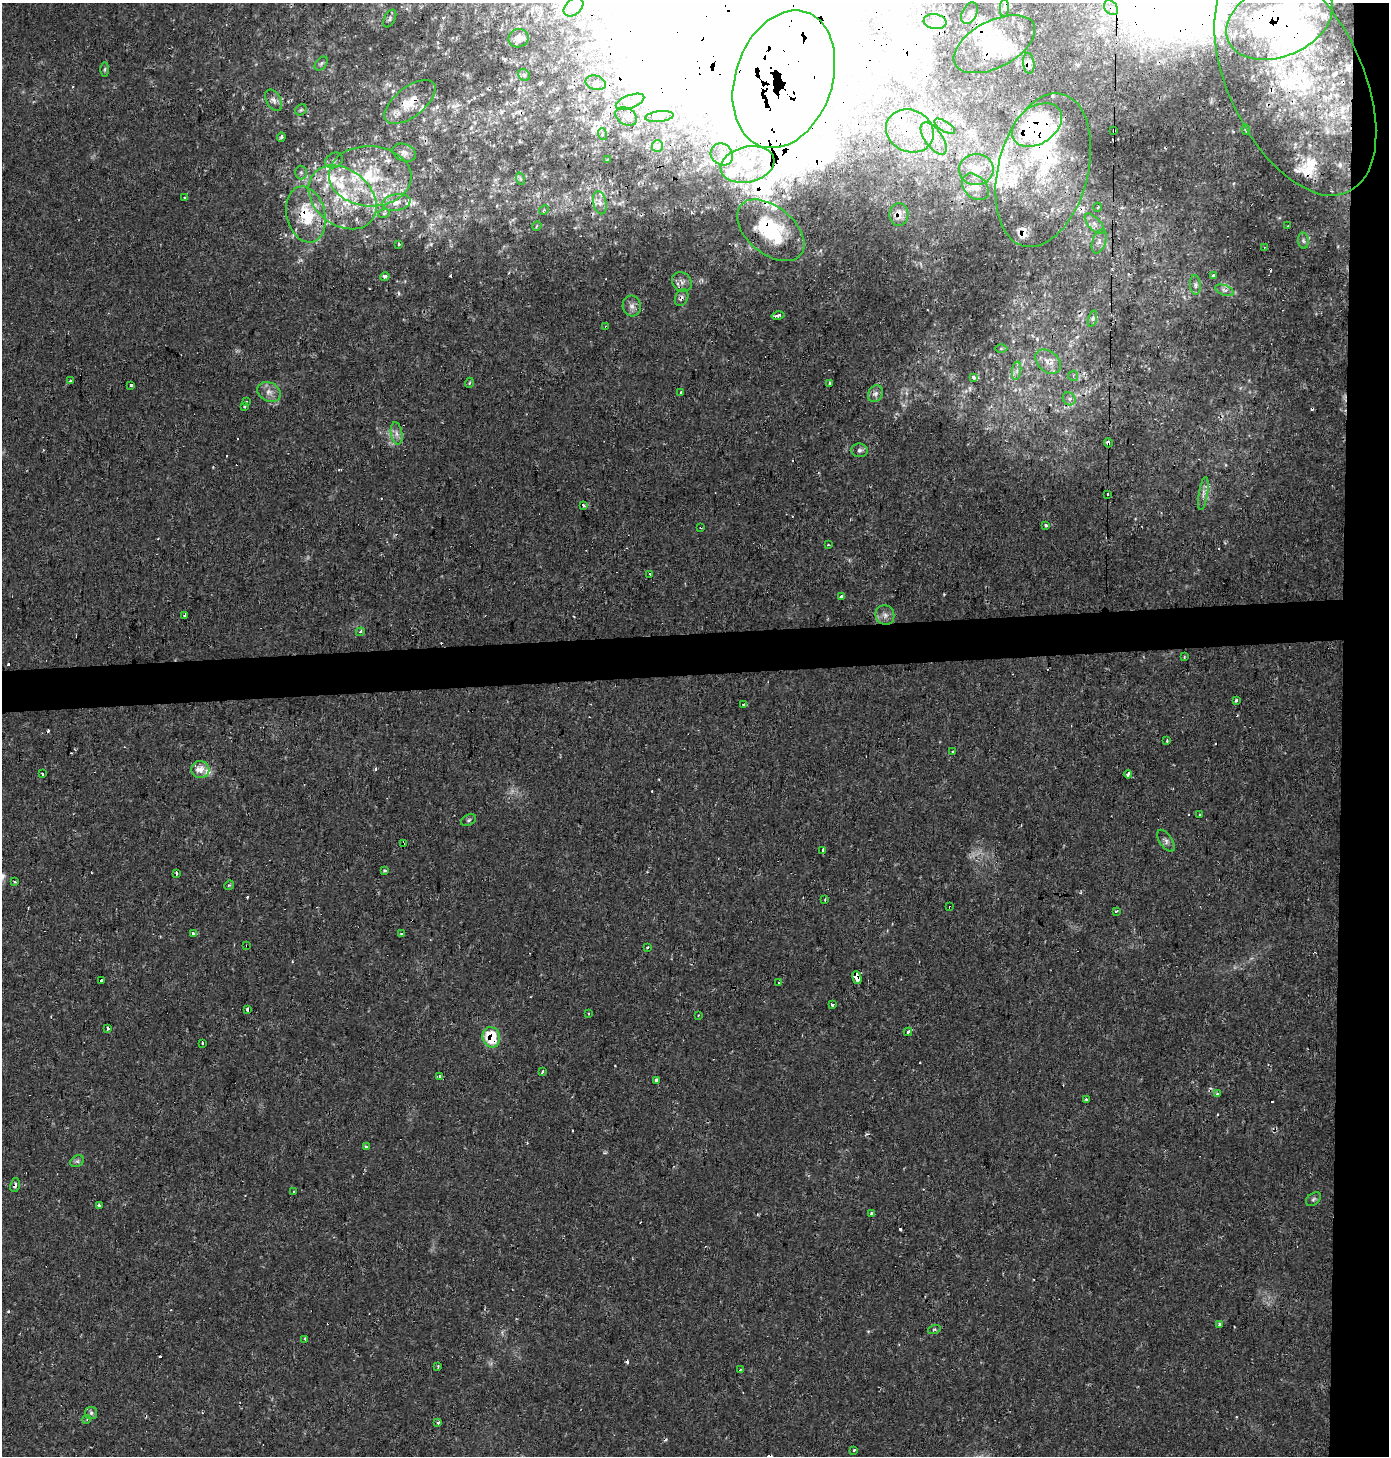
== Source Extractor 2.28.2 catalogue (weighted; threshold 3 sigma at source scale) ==
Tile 6 of 3 x 3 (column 3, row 2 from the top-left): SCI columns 2783-4169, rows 1487-2940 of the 4170 x 4428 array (HDU 1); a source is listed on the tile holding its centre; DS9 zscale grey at full resolution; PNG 1391 x 1458 px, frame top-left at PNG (2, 3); each listed source drawn as its Kron ellipse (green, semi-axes under 4 px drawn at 4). Shown black and unused: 6% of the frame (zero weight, under 2 of 3 exposures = <1% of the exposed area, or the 3 px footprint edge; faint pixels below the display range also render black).
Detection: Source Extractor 2.28.2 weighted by HDU 2 'WHT'; one run over the whole footprint, this tile lists its part. Background 0.0306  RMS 0.0027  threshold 0.0123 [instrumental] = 3 sigma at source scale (4.5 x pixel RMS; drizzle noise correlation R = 1.50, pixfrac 1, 0.0396/0.0396 arcsec/px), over >= 5 px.
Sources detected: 268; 1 too faint to see at this stretch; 32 inside a brighter object's white glare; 44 cosmic-ray / hot-pixel residue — neither listed nor drawn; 37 inside a brighter listed object's ellipse — not listed separately; the other 154 listed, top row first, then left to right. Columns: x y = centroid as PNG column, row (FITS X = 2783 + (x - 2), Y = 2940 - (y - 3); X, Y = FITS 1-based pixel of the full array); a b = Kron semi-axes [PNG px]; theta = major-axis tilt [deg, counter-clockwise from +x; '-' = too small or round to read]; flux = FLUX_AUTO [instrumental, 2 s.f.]
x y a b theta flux
573 7 11 7 42 1.7
1004 8 9 4 88 0.85
1111 8 8 6 -50 1.8
969 13 11 7 63 1.2
390 19 9 5 63 0.79
1279 20 56 37 23 100
935 22 11 7 -8 1.1
518 38 10 9 - 1.6
994 44 44 23 28 17
321 63 8 5 49 0.54
1029 63 10 5 -84 0.89
105 69 7 3 89 0.37
524 75 6 5 - 0.66
784 79 71 48 71 2200
1295 79 125 67 -65 89
596 83 10 7 -15 1.3
274 100 12 7 -61 1.3
410 102 30 14 38 6.6
630 102 15 6 21 2.2
301 110 6 5 - 0.45
626 117 11 8 -31 1.7
659 117 14 5 7 0.91
1037 125 27 19 34 48
945 126 12 5 -32 1.1
1114 130 3 3 - 0.36
1246 130 5 3 - 0.35
910 131 25 21 -26 11
602 134 6 4 -73 0.4
281 137 5 3 - 0.57
934 138 19 9 -55 3.7
657 146 6 5 - 0.61
404 153 12 8 -21 1.3
722 154 12 10 -42 2.4
334 160 9 7 32 1.1
608 160 3 2 - 0.43
748 164 27 17 13 12
976 169 17 15 4 4.8
1043 170 78 45 75 38
301 172 7 6 - 0.73
370 176 41 30 -3 23
521 179 6 4 -70 0.47
975 187 15 11 -44 2.6
184 197 3 3 - 0.36
342 197 37 28 -38 24
396 202 14 8 9 2.3
600 203 12 6 -78 1.7
1098 207 4 3 - 0.28
544 210 5 4 - 0.4
384 213 6 4 19 0.39
306 214 28 19 -75 15
899 215 11 9 88 1.9
1094 224 13 6 -47 1.5
537 226 5 4 - 0.39
1288 226 3 3 - 0.55
771 230 39 23 -40 26
1303 240 8 5 -82 0.68
1099 241 12 6 70 1.4
399 244 3 2 - 0.45
1264 247 3 2 - 0.28
385 276 5 4 - 0.81
1213 276 3 3 - 1.7
682 282 11 9 -48 1.3
1195 285 10 5 -85 0.87
1225 290 10 5 -21 0.98
682 298 9 6 64 0.82
632 306 10 9 - 1.6
778 315 6 3 11 1.2
1092 319 8 3 75 0.59
606 327 3 3 - 0.42
1001 349 6 4 1 0.4
1048 362 14 10 -42 3
1017 371 9 4 82 0.92
1073 376 5 5 - 0.45
973 377 4 3 - 2.3
70 381 3 3 - 1.1
469 383 5 3 - 0.25
829 383 3 3 - 0.8
131 385 3 3 - 1
269 392 12 9 -27 2.1
681 393 3 2 - 2
875 394 9 7 57 1.2
1069 399 7 6 - 0.83
246 401 3 3 - 0.23
245 407 3 3 - 0.4
397 433 11 5 -80 1.3
1108 443 4 3 - 2.4
859 450 8 7 - 0.84
1108 494 3 3 - 0.82
1203 494 17 4 81 1.4
583 505 3 3 - 2
1046 525 3 3 - 0.47
701 527 3 2 - 0.28
828 545 3 3 - 0.28
650 574 3 3 - 0.56
842 597 4 3 - 2.6
185 615 4 3 - 8.1
885 615 10 9 - 1.5
360 632 4 4 - 0.78
1184 657 4 2 - 0.26
1236 700 3 3 - 1.7
744 704 3 3 - 0.77
1167 741 3 2 - 1.1
953 752 3 2 - 0.39
200 770 9 8 - 3.1
42 774 3 3 - 0.58
1128 774 4 3 - 0.92
1199 815 3 3 - 0.43
469 820 8 5 28 0.61
1166 841 12 6 -55 1
403 843 3 2 - 0.28
823 850 4 3 - 0.98
385 871 3 3 - 0.67
176 873 3 3 - 0.73
15 882 3 3 - 0.57
229 885 5 4 - 0.36
825 899 3 2 - 0.44
950 907 3 3 - 0.77
1116 911 3 3 - 0.47
193 934 3 3 - 3.1
401 934 4 3 - 0.47
247 946 3 2 - 0.42
647 948 3 3 - 0.81
857 977 7 4 -74 24
102 981 3 3 - 9.5
779 982 3 2 - 0.39
832 1004 3 3 - 3.6
248 1009 4 3 - 2.2
588 1014 3 3 - 0.38
698 1016 3 2 - 0.28
108 1028 4 4 - 1.3
908 1032 4 3 - 2.8
491 1037 10 8 -76 10
202 1043 2 2 - 0.4
543 1072 4 3 - 0.82
439 1076 3 3 - 0.8
656 1080 4 3 - 11
1217 1094 3 3 - 1.8
1086 1100 3 3 - 0.52
366 1147 3 3 - 1.3
77 1161 7 5 28 0.67
15 1185 7 4 78 0.78
293 1191 3 2 - 0.35
1313 1199 8 5 40 0.63
99 1205 3 3 - 1
871 1213 3 3 - 9.5
1219 1324 4 3 - 0.92
934 1329 6 4 18 0.47
305 1339 3 2 - 1.7
438 1366 3 2 - 0.27
740 1370 3 3 - 0.61
91 1413 6 6 - 0.6
87 1419 4 3 - 0.28
438 1423 3 3 - 0.4
854 1450 3 3 - 0.78
Overlapping masked pixels (flux is a lower limit): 30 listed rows (the first 20) at x y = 1004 8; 1111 8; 1279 20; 994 44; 1029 63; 784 79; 1295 79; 596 83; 410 102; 1037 125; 1114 130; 910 131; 1043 170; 342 197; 306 214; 899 215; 771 230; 682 298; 606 327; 1108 443
Isophote crosses this tile's border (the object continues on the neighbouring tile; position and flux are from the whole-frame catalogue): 3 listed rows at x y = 1111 8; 1279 20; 784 79
Unlisted compact peaks at least as high as the median listed source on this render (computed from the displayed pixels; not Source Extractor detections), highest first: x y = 431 244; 399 293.